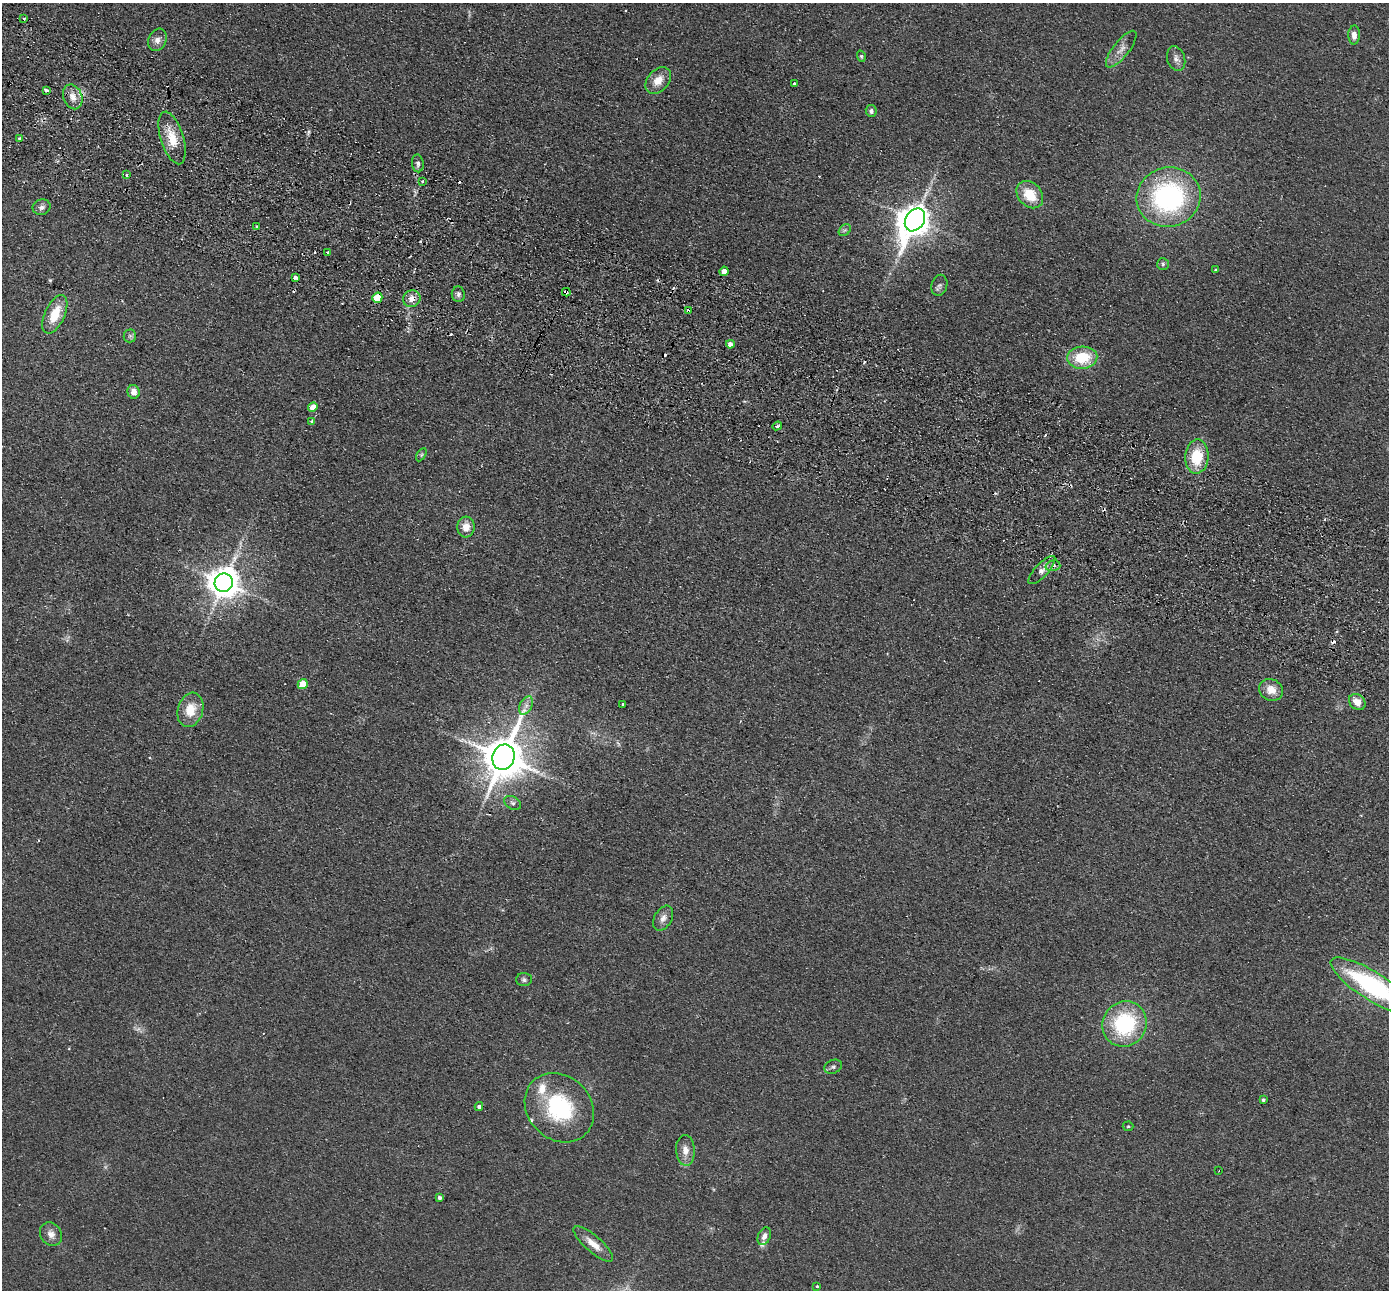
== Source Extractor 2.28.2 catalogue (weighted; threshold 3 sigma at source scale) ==
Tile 11 of 4 x 4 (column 3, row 3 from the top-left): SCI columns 2802-4188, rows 1615-2902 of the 5603 x 5672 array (HDU 1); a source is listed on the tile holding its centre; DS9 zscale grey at full resolution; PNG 1391 x 1292 px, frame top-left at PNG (2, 3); each listed source drawn as its Kron ellipse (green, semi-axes under 4 px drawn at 4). Shown black and unused: <1% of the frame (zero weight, under 2 of 3 exposures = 3% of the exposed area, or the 3 px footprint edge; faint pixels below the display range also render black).
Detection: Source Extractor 2.28.2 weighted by HDU 2 'WHT'; one run over the whole footprint, this tile lists its part. Background 0.0692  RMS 0.0096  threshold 0.0433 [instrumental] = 3 sigma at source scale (4.5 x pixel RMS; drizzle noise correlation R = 1.50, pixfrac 1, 0.05/0.05 arcsec/px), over >= 5 px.
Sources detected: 94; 2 too faint to see at this stretch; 18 cosmic-ray / hot-pixel residue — neither listed nor drawn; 3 inside a brighter listed object's ellipse — not listed separately; the other 71 listed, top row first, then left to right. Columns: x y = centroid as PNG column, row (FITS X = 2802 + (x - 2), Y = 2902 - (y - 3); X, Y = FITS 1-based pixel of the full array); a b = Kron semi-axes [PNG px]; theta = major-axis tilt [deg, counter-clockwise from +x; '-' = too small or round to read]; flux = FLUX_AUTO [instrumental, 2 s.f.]
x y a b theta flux
24 18 3 3 - 3
1354 35 9 5 88 5.5
157 40 11 9 68 6.1
1121 49 22 8 52 8.3
861 56 6 4 -73 1.2
1176 59 12 9 -71 5.3
658 80 15 10 49 12
794 83 3 3 - 4.9
47 90 4 3 - 3.7
73 97 13 9 -68 9.7
871 111 6 5 - 2.9
172 138 27 11 -73 21
19 139 4 3 - 5
418 163 9 6 -86 3
127 175 3 3 - 3.1
422 181 3 3 - 2.1
1030 195 15 11 -48 23
1169 197 32 29 15 170
42 207 9 7 19 3.8
915 220 12 9 56 1700
257 227 3 3 - 1.9
845 230 7 5 43 2.2
328 252 4 3 - 4.1
1163 264 6 6 - 1.7
1215 270 4 3 - 0.91
724 271 4 4 - 7.7
295 277 4 3 - 9
939 285 11 8 74 3.2
566 292 4 3 - 3.3
458 294 8 6 -85 2.8
377 298 5 5 - 24
412 299 9 8 - 6.9
689 311 4 3 - 21
55 314 20 10 65 22
130 336 6 6 - 2.2
730 344 4 4 - 4.8
1082 358 15 11 4 37
134 392 7 6 - 6.7
313 407 5 4 - 11
312 421 3 3 - 5.4
777 426 5 3 - 2.9
421 455 7 4 59 1.5
1197 457 17 11 86 33
466 527 10 8 85 10
1053 566 7 5 15 4.5
1042 570 18 6 46 6.3
224 583 9 9 - 1700
303 684 5 5 - 20
1271 690 12 10 -30 12
1357 702 9 7 -41 12
622 704 3 3 - 2.3
526 706 10 6 63 4.4
190 710 17 12 74 20
503 757 13 11 67 3700
513 803 9 6 -31 2.7
663 918 13 8 60 6.1
524 980 8 6 -2 2.6
1373 986 49 14 -32 150
1125 1024 23 22 - 88
833 1067 9 6 21 2.5
1263 1100 4 3 - 1.8
479 1107 4 4 - 2.4
559 1108 37 31 -45 84
1128 1126 5 4 - 1
685 1150 15 9 -87 9.2
1219 1171 2 2 - 0.78
440 1198 4 3 - 2.3
51 1234 12 10 -54 7.1
764 1236 9 6 66 4.5
593 1244 25 8 -41 13
817 1287 3 3 - 2
Overlapping masked pixels (flux is a lower limit): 6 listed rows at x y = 73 97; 566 292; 377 298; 412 299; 689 311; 1053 566
Isophote crosses this tile's border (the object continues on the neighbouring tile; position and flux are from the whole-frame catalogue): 1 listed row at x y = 1373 986